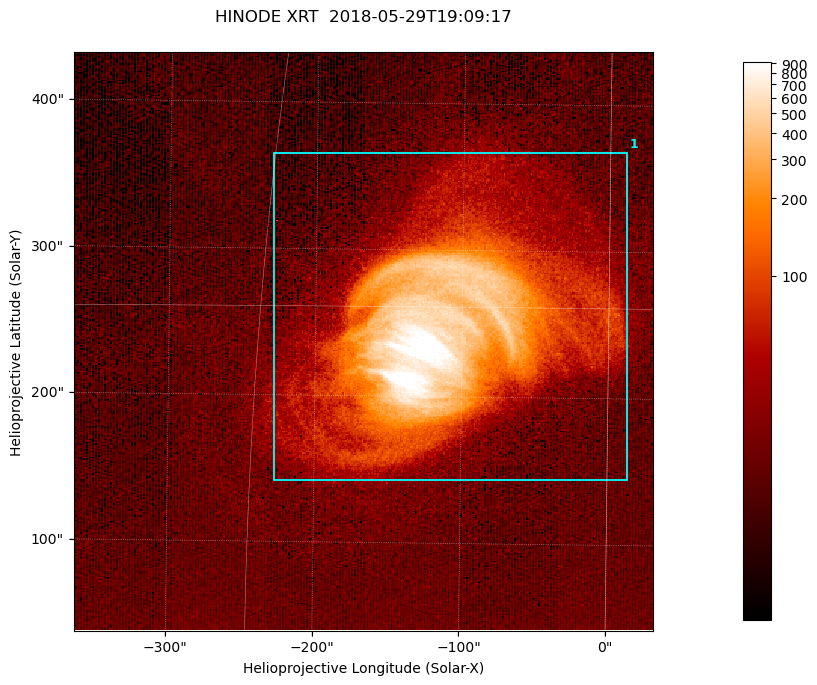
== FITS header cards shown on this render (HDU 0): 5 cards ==
TELESCOP= 'HINODE'
INSTRUME= 'XRT'
DATE_OBS= '2018-05-29T19:09:17.316'
CTYPE1  = 'Solar-X'
CTYPE2  = 'Solar-Y'

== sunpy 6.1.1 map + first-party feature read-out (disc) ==
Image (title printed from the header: HINODE XRT  2018-05-29T19:09:17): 384 x 384 px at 1.03 arcsec/px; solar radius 946 arcsec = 920 px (partial field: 5.5% of the solar disc is inside the frame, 100% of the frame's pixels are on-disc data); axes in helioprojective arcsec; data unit not stated in the header (colour bar unlabelled)
Orientation: roll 0.7 deg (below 1 deg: not rotated)
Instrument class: DISC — disc imager (sunpy class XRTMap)
Bright regions (active regions / flare kernels): reference = the on-disc median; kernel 3 px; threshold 5 sigma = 15.6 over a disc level ~44.6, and >= 1.15x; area >= 147 px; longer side >= 5 px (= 5.1 arcsec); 1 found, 1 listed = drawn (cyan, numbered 1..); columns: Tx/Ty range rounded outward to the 5 arcsec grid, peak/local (2 s.f.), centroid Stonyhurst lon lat
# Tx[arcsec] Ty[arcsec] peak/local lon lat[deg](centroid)
1 -230..15 140..370 26 -7 +14